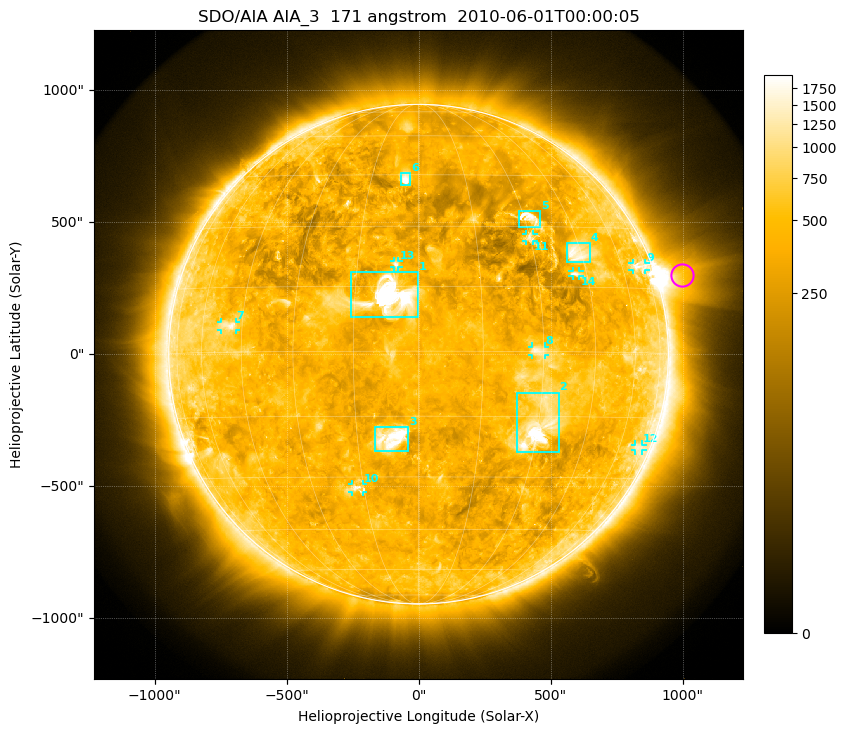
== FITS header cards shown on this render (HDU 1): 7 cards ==
TELESCOP= 'SDO/AIA'
INSTRUME= 'AIA_3'
WAVELNTH=                  171
WAVEUNIT= 'angstrom'
DATE-OBS= '2010-06-01T00:00:05.12'
CTYPE1  = 'HPLN-TAN'
CTYPE2  = 'HPLT-TAN'

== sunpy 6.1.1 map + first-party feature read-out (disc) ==
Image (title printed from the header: SDO/AIA AIA_3  171 angstrom  2010-06-01T00:00:05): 1024 x 1024 px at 2.4 arcsec/px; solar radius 946 arcsec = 394 px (full disc in frame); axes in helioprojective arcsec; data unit not stated in the header (colour bar unlabelled)
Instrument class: DISC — disc imager (sunpy class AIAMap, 171 A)
Bright regions (active regions / flare kernels): reference = the median radial profile (limb darkening/brightening removed); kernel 9 px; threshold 5 sigma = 641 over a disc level ~401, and >= 1.15x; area >= 12 px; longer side >= 9 px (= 22 arcsec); searched inside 0.97 R_sun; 14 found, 14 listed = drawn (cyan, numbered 1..; 8 of them under ~33 arcsec drawn as corner ticks so the feature stays visible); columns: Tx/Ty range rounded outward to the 5 arcsec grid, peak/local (2 s.f.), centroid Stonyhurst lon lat
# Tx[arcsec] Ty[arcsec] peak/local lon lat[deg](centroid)
1 -260..0 140..310 13 -6 +13
2 370..530 -370..-145 8.5 +30 -18
3 -165..-35 -370..-275 7.8 -7 -20
4 565..650 350..420 4.5 +44 +23
5 380..460 480..545 5.7 +32 +32
6 -70..-30 640..690 5.8 -4 +44
7 -750..-690 90..125 3.9 -50 +6
8 430..480 -5..30 3.5 +29 +0
9 810..860 320..345 2.8 +70 +20
10 -255..-210 -520..-490 4.1 -17 -33
11 405..435 430..455 3.5 +30 +27
12 820..850 -365..-340 2.2 +72 -22
13 -95..-75 325..355 3.4 -5 +20
14 580..610 295..315 3.2 +41 +18
Off-limb structures (1.02-1.3 R_sun): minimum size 162 px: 7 found; the strongest spans PA ~275..300 deg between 1.02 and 1.3 R_sun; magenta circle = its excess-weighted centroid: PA ~285 deg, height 1.1 R_sun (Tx ~995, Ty ~300 arcsec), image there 4.4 x the reference